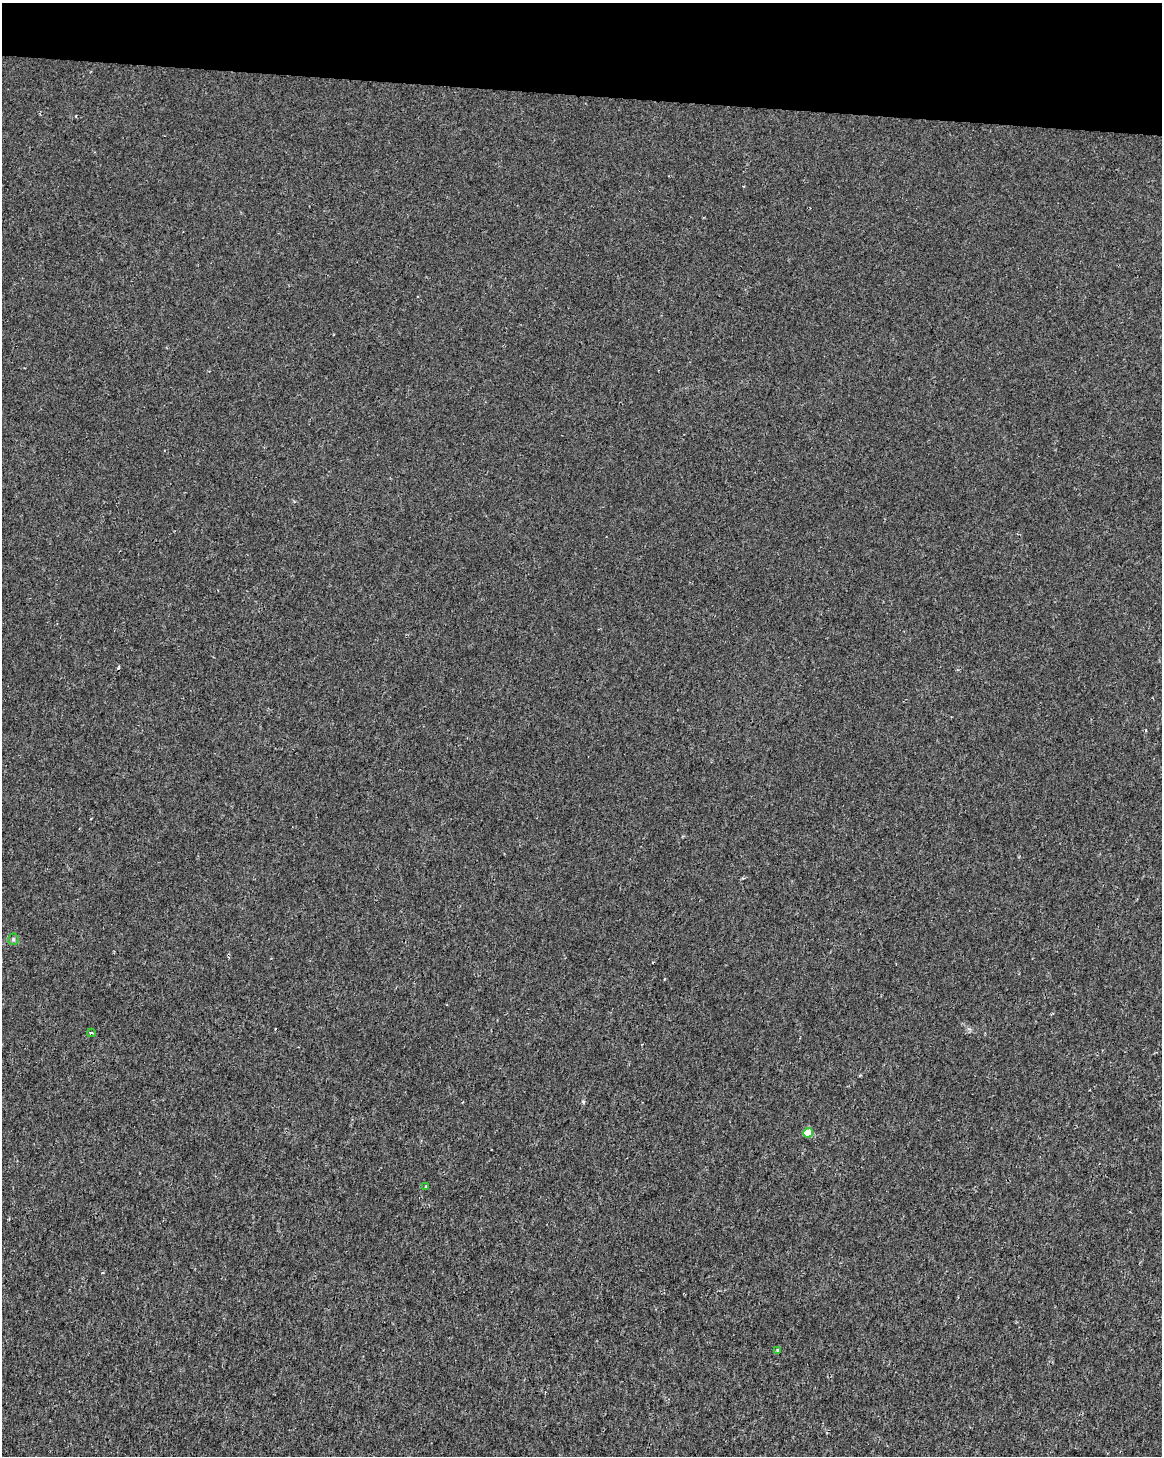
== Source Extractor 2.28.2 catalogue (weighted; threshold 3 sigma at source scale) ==
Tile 2 of 4 x 3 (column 2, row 1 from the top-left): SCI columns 1167-2326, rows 3192-4645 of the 4645 x 4872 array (HDU 1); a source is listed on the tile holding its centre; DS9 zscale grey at full resolution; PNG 1164 x 1458 px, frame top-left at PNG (2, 3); each listed source drawn as its Kron ellipse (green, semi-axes under 4 px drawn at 4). Shown black and unused: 6% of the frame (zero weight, under 2 of 3 exposures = <1% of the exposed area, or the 3 px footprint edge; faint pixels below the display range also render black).
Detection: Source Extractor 2.28.2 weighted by HDU 2 'WHT'; one run over the whole footprint, this tile lists its part. Background 1.15e-04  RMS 0.002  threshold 0.00912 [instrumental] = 3 sigma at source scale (4.5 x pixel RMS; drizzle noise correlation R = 1.50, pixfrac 1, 0.0396/0.0396 arcsec/px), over >= 5 px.
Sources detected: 6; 1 cosmic-ray / hot-pixel residue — neither listed nor drawn; the other 5 listed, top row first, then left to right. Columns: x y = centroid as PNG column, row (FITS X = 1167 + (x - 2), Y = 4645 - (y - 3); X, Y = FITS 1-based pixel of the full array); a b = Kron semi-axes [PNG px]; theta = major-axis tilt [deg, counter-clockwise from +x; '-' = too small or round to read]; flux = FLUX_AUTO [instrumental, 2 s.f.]
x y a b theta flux
13 939 5 5 - 0.34
91 1033 4 3 - 0.27
808 1133 5 4 - 3.7
425 1186 3 3 - 0.3
778 1351 4 4 - 0.52